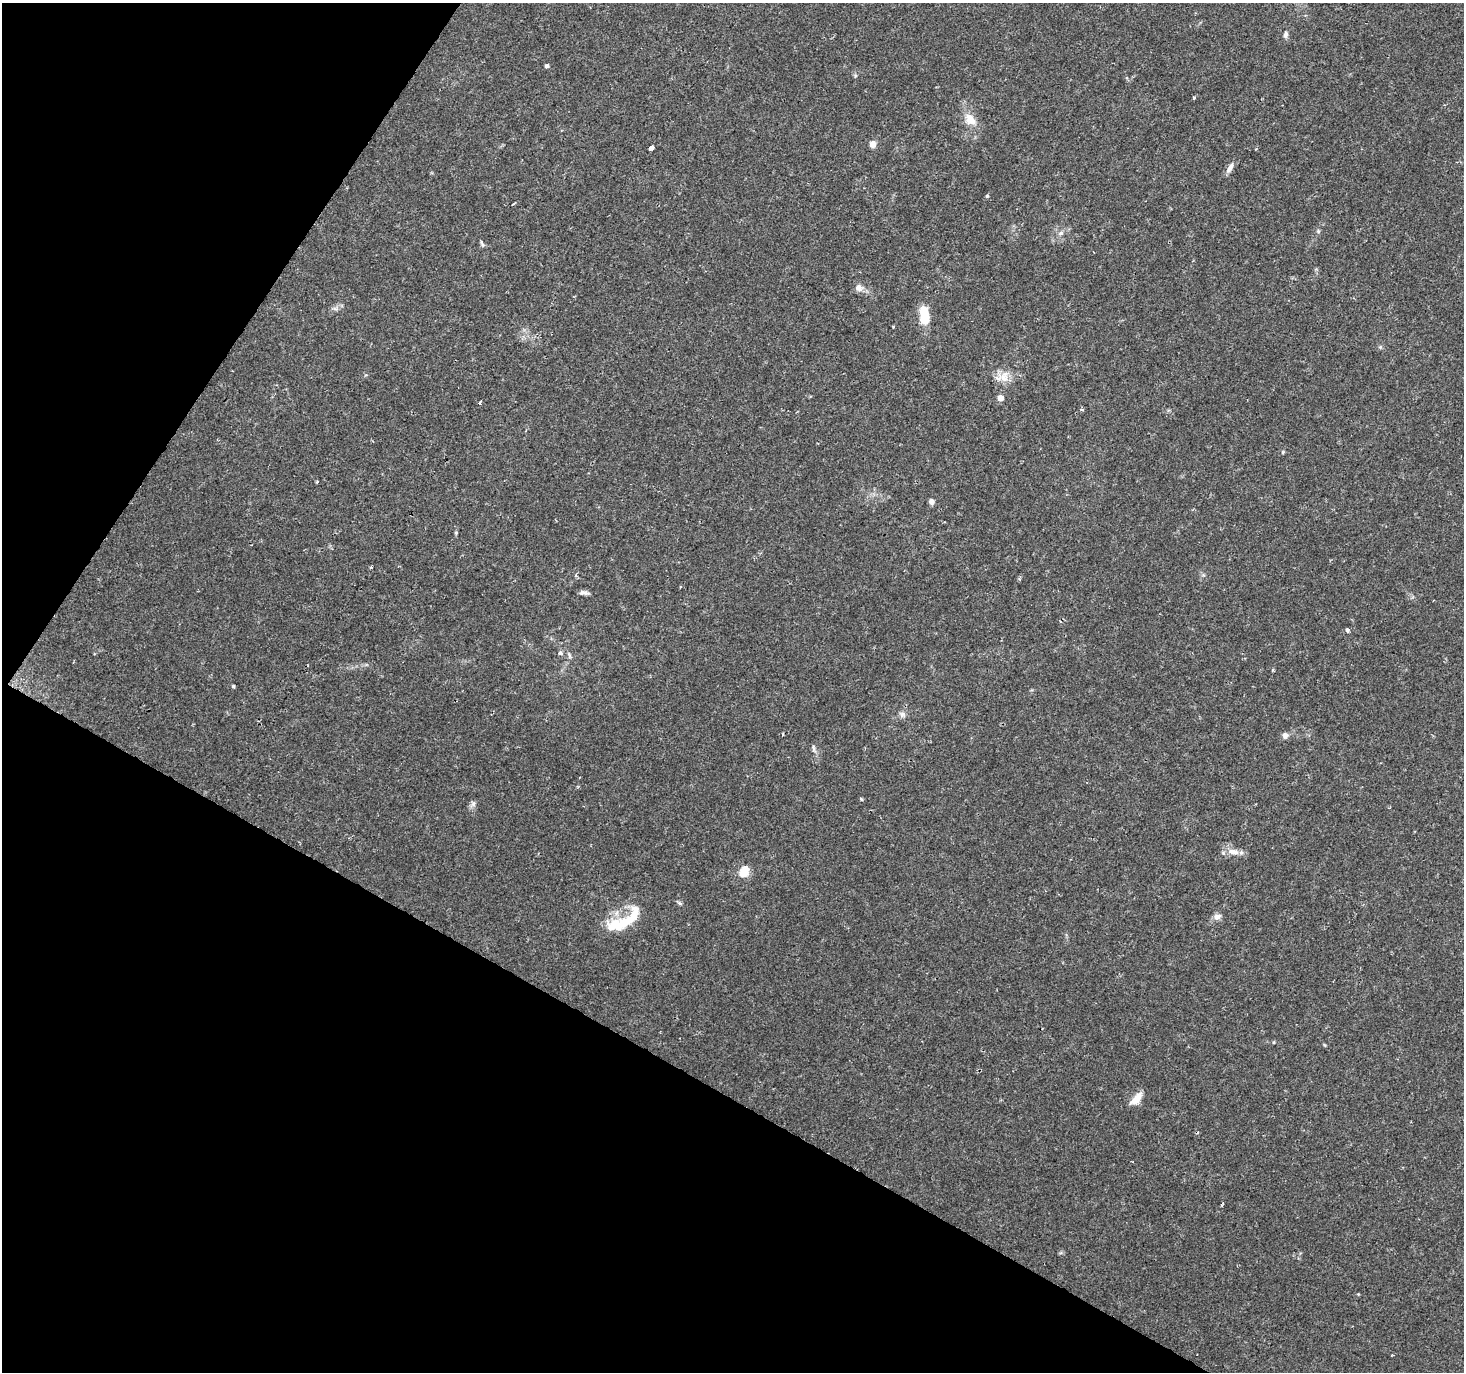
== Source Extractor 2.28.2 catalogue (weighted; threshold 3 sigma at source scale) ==
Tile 9 of 4 x 4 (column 1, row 3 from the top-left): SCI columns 1-1462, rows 1563-2932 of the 5854 x 5930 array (HDU 1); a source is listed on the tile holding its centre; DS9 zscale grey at full resolution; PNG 1466 x 1374 px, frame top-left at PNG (2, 3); no overlay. Shown black and unused: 29% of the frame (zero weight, under 2 of 3 exposures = <1% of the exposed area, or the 3 px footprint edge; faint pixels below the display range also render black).
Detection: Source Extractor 2.28.2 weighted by HDU 2 'WHT'; one run over the whole footprint, this tile lists its part. Background 0.0162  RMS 0.0025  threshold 0.0112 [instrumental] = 3 sigma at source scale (4.5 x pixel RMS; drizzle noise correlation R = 1.50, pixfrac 1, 0.0396/0.0396 arcsec/px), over >= 5 px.
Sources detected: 51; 1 inside a brighter object's white glare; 1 cosmic-ray / hot-pixel residue — not listed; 1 inside a brighter listed object's ellipse — not listed separately; the other 48 listed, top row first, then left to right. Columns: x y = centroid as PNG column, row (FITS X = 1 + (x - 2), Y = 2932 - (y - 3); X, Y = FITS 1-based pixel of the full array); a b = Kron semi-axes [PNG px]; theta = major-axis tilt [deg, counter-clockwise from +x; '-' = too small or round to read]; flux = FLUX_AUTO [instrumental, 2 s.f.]
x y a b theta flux
1285 35 8 5 78 0.76
547 66 4 4 - 0.66
855 75 6 4 -46 0.35
1194 97 4 3 - 0.39
970 119 20 12 -46 3.5
873 144 6 5 - 2.3
651 148 4 3 - 6.9
1230 168 16 6 59 1.3
987 196 4 4 - 0.33
513 204 4 2 - 0.22
1318 231 6 4 -47 0.35
1061 233 7 6 - 0.84
481 242 7 5 -55 0.48
858 288 9 8 - 1.5
335 309 7 5 -1 0.6
924 315 21 10 -85 6.2
893 327 3 2 - 0.28
1380 347 6 4 44 0.37
1004 378 26 11 -3 3.3
1000 398 5 4 - 3
479 403 3 3 - 3.1
1082 410 5 3 - 0.27
1283 452 5 4 - 0.29
317 482 5 3 - 0.22
931 501 6 5 - 1.1
456 533 4 4 - 0.27
371 567 3 2 - 0.32
576 575 5 3 - 0.33
680 587 4 2 - 0.23
585 593 12 6 -17 0.92
1347 630 4 3 - 0.82
560 653 4 4 - 0.98
1272 670 5 3 - 0.26
233 686 4 3 - 0.34
902 714 10 6 -7 0.88
1285 735 8 7 - 0.98
814 749 12 4 -77 0.69
861 799 5 3 - 0.32
473 804 9 6 74 0.8
1233 852 17 8 -14 2.4
744 871 6 5 - 13
680 903 7 5 -44 0.44
1217 917 9 7 21 1.4
617 925 30 16 -3 7.7
1274 1042 5 3 - 0.21
1136 1099 17 8 46 2.9
1223 1203 4 3 - 0.5
1393 1355 3 3 - 0.21